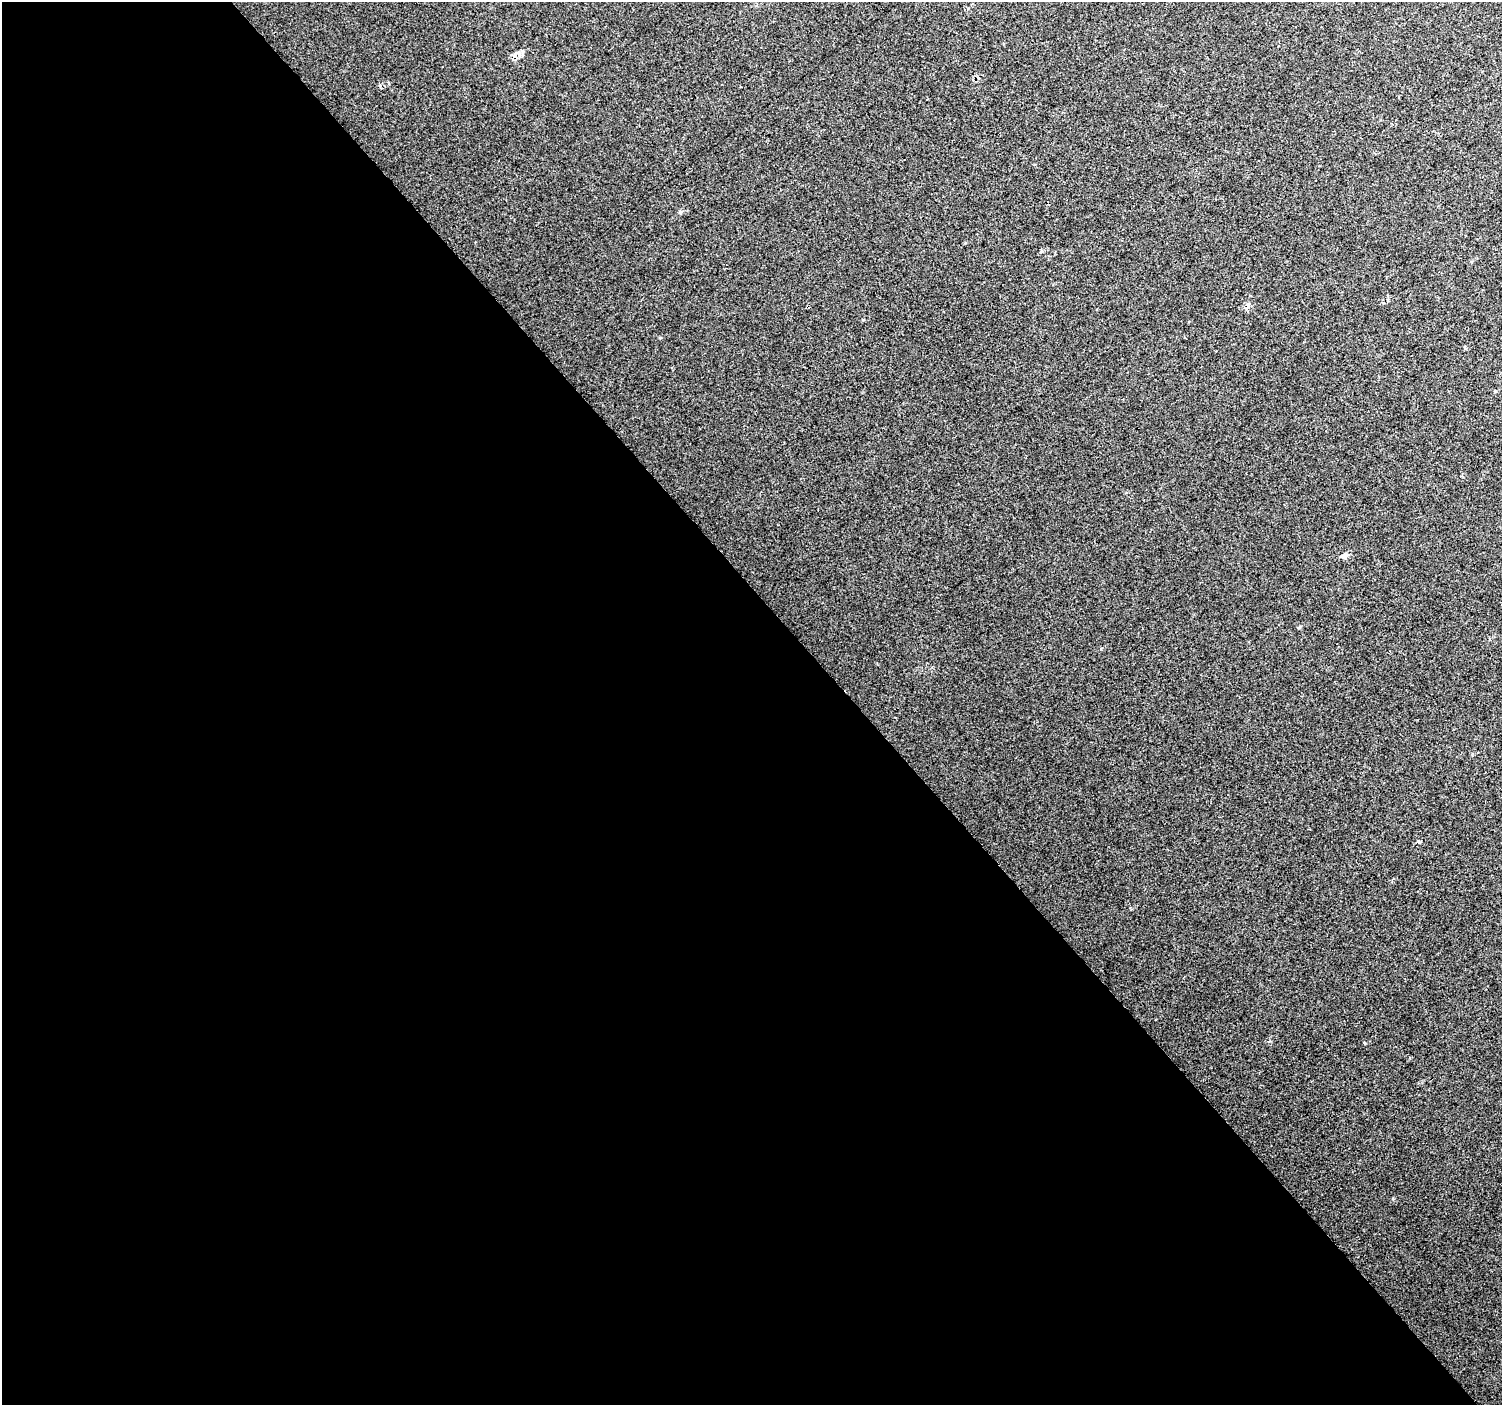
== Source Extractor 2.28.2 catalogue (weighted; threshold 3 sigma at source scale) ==
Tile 9 of 4 x 4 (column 1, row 3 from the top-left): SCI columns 5-1504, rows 1606-3008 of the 6047 x 5990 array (HDU 1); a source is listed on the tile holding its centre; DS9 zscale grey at full resolution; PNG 1504 x 1407 px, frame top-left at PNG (2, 2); no overlay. Shown black and unused: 57% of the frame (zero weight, under 2 of 3 exposures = <1% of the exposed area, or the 3 px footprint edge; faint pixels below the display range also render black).
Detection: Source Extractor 2.28.2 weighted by HDU 2 'WHT'; one run over the whole footprint, this tile lists its part. Background 0.016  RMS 0.0078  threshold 0.0351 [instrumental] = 3 sigma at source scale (4.5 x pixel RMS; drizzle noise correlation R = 1.50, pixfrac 1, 0.0396/0.0396 arcsec/px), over >= 5 px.
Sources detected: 4; all 4 listed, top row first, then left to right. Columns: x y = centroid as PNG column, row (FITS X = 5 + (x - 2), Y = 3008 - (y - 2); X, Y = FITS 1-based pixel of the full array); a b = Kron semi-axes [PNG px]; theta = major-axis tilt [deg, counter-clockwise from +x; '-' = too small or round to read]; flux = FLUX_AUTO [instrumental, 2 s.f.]
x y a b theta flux
516 53 13 4 41 2.8
1041 252 6 3 20 0.89
1344 555 7 4 89 1.8
1418 842 6 3 -19 1